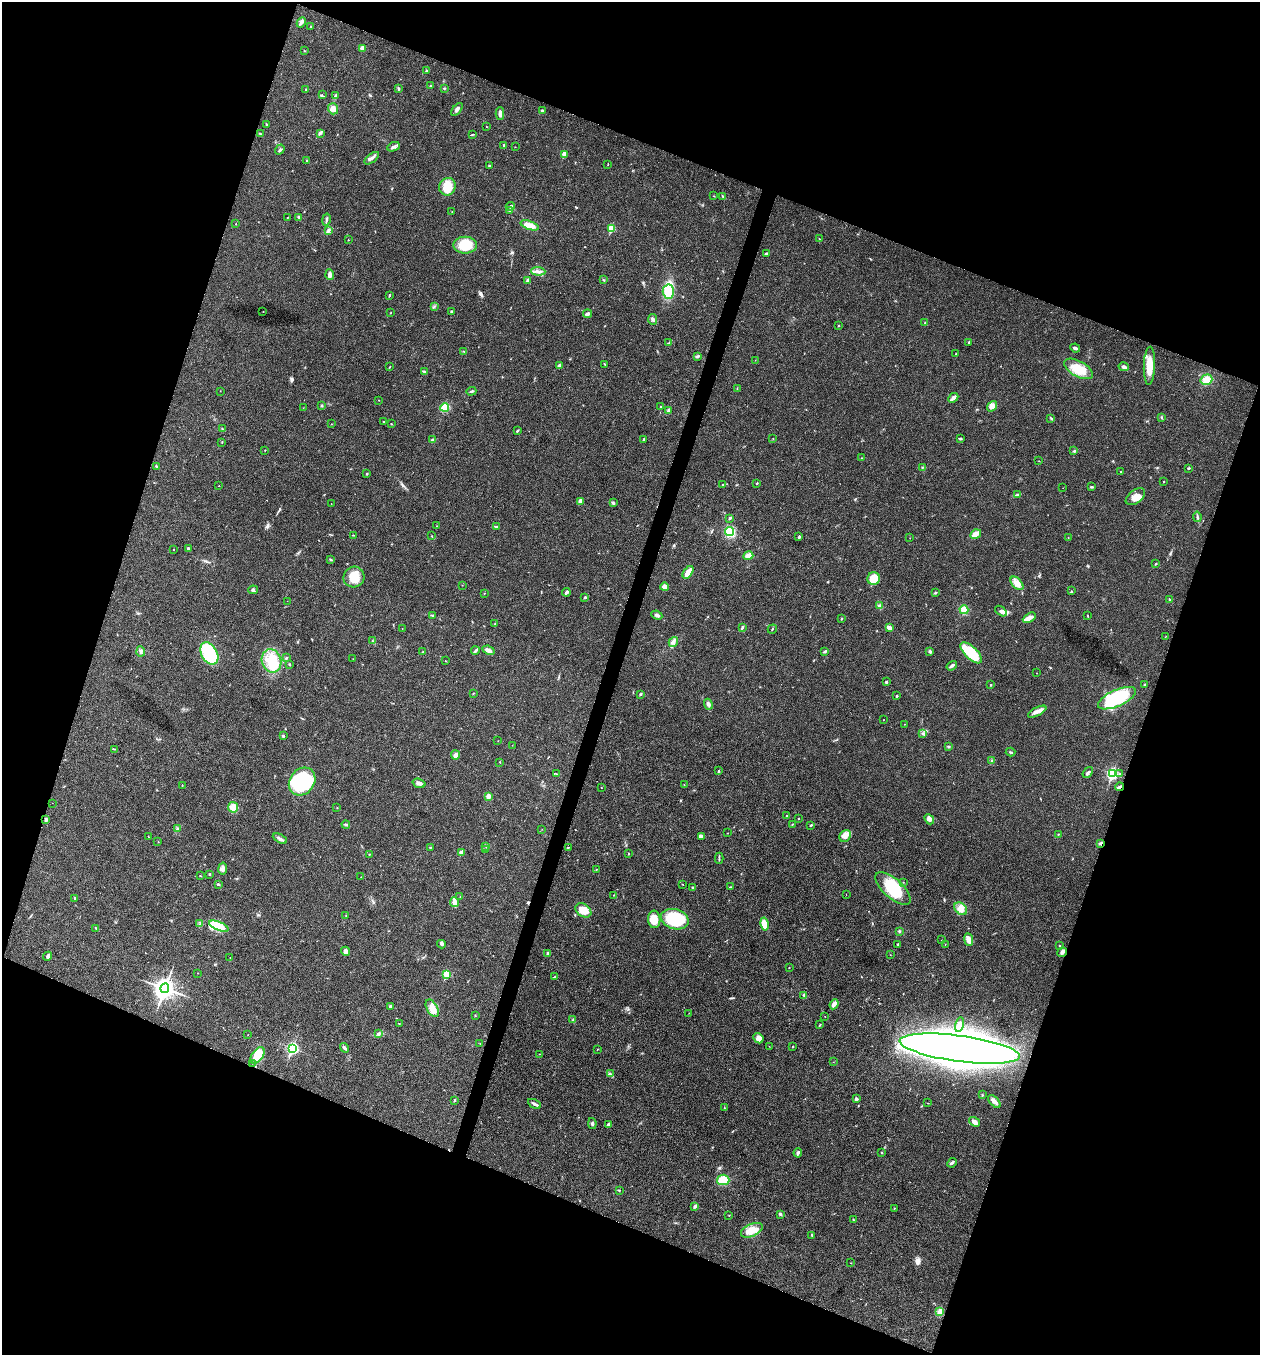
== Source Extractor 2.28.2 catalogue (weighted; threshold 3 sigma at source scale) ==
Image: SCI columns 267-5298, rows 3-5413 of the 5432 x 5418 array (HDU 1 of 3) = the unmasked area's bounding box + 8 px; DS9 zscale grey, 4 x 4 block average (1 PNG px = mean of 4 x 4 image px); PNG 1262 x 1357 px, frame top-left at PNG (2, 2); each listed source drawn as its Kron ellipse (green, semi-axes under 4 px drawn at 4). Shown black and unused: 40% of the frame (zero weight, under 3 of 4 exposures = <1% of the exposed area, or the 3 px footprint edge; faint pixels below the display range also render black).
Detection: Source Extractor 2.28.2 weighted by HDU 2 'WHT'. Background 0.0224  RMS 0.0041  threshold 0.0183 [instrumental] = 3 sigma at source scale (4.5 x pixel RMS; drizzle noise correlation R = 1.50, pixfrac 1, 0.05/0.05 arcsec/px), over >= 5 px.
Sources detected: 347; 2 inside a brighter object's white glare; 1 cosmic-ray / hot-pixel residue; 1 long thin detection or spike segment (spike, bleed or trail) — neither listed nor drawn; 4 coinciding with a brighter row at this scale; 6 inside a brighter listed object's ellipse — not listed separately; the other 333 listed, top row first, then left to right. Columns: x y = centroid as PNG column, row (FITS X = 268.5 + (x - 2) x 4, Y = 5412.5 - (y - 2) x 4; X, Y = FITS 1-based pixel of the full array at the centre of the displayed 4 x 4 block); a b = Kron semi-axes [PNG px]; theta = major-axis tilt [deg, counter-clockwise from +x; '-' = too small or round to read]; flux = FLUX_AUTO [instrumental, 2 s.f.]
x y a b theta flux
301 22 5 3 - 7.4
311 27 2 2 - 2.7
362 48 2 2 - 36
304 50 2 2 - 0.9
427 71 3 3 - 2.6
430 85 2 2 - 0.95
399 88 3 3 - 2.5
444 88 2 2 - 1.9
306 89 2 2 - 1
322 95 2 2 - 1.2
335 95 3 2 - 2.1
333 109 5 5 - 9.8
457 109 7 2 53 6.2
543 111 4 2 - 4.2
500 113 6 3 -90 12
266 124 3 2 - 1.9
487 127 2 2 - 0.68
320 133 4 2 - 3.2
260 134 2 2 - 1.4
473 134 2 2 - 0.91
504 145 2 2 - 2.4
393 147 6 3 24 5.9
515 147 2 2 - 0.83
280 149 5 2 - 3.4
564 154 2 2 - 43
372 158 8 2 38 7.4
307 160 2 2 - 1.3
489 165 2 2 - 1.4
608 165 2 2 - 0.76
447 187 9 8 - 48
714 196 2 2 - 1
723 197 4 2 - 2.5
510 206 4 2 - 3.1
510 211 2 2 - 1.6
452 212 2 2 - 0.97
299 217 3 2 - 3.2
287 218 2 2 - 0.66
326 220 6 2 78 4.5
236 224 2 2 - 0.81
530 225 9 3 -19 30
611 228 2 2 - 83
328 231 3 2 - 3.3
819 239 2 2 - 0.94
348 240 2 2 - 1.9
465 245 12 8 0 67
766 253 4 2 - 3.1
538 271 7 2 -5 6.1
330 275 5 3 - 7.9
527 280 4 3 - 4.4
603 280 3 2 - 1.8
668 292 7 5 -88 58
390 295 3 2 - 1.7
434 306 3 2 - 1.8
263 311 2 2 - 0.76
452 312 3 2 - 2.9
390 313 2 2 - 1.7
587 314 4 3 - 6.5
653 319 5 3 - 5.4
925 323 3 2 - 2.2
838 326 2 2 - 1.2
969 342 2 2 - 1.9
669 343 4 2 - 2.4
1075 348 5 2 - 5.3
464 351 2 2 - 1.4
956 354 2 2 - 1.3
697 356 3 2 - 3.2
755 360 2 2 - 0.44
605 364 2 2 - 1.1
559 365 3 2 - 3
1149 366 19 5 88 38
390 367 3 2 - 1.2
1124 367 5 3 - 5.3
1079 369 16 7 -29 43
424 371 3 2 - 2.5
1206 380 6 5 - 19
737 388 2 2 - 1.1
220 391 2 2 - 0.53
471 391 5 2 - 3.9
953 398 5 2 - 11
379 400 2 2 - 1.1
322 405 2 2 - 1.3
992 406 6 4 51 13
445 407 4 4 - 44
661 407 2 2 - 1.6
303 408 2 2 - 0.47
669 410 3 2 - 9.8
1161 417 2 2 - 1.2
1051 418 2 2 - 1.5
383 421 2 2 - 1.5
331 424 2 2 - 0.8
391 424 2 2 - 1.3
222 429 3 2 - 1.5
517 431 3 2 - 2.2
643 439 3 2 - 2.4
773 439 2 2 - 0.73
960 439 4 2 - 2.7
433 440 3 2 - 2.4
222 442 2 2 - 0.84
265 450 2 2 - 1
1074 451 2 2 - 3.9
862 458 2 2 - 1.1
1039 461 2 2 - 0.82
157 466 3 2 - 1.7
922 467 2 2 - 1.2
1189 468 3 2 - 2.3
1121 472 2 2 - 1.2
367 474 2 2 - 2
1164 482 2 2 - 1.1
757 483 2 2 - 2.8
723 484 2 2 - 1
219 486 2 2 - 0.65
1091 487 3 2 - 3
1063 488 2 2 - 0.42
1017 495 4 2 - 3.7
1135 497 11 6 36 25
581 501 3 3 - 13
331 503 2 2 - 0.65
613 503 4 2 - 2.5
1197 517 5 2 - 3.6
730 518 3 2 - 2.3
437 526 2 2 - 0.7
496 527 3 2 - 3
729 531 4 4 - 69
976 534 5 3 - 23
353 535 2 2 - 0.86
432 536 3 2 - 1.1
799 537 3 2 - 2.8
910 538 2 2 - 0.64
1068 538 2 2 - 0.68
188 548 2 2 - 3.1
174 549 2 2 - 0.87
748 556 5 4 - 15
330 559 2 2 - 1.5
1156 564 2 2 - 1
688 572 7 3 54 30
354 577 10 10 - 40
874 579 6 6 - 34
1017 583 8 4 -46 15
462 585 2 2 - 0.53
665 587 4 4 - 21
253 590 5 3 - 3.6
1071 591 3 2 - 1.5
566 592 4 2 - 8
484 593 2 2 - 1
935 593 3 2 - 2.5
585 597 2 2 - 2.8
1169 599 2 2 - 2.5
287 601 2 2 - 0.43
880 606 3 2 - 3.3
964 610 4 4 - 18
1001 611 6 3 -38 7.9
432 615 3 2 - 2
657 615 5 3 - 5.3
1088 616 2 2 - 1.1
1029 618 7 4 30 12
841 619 2 2 - 1.7
495 623 2 2 - 1
742 627 3 2 - 3.5
889 628 4 2 - 13
402 629 2 2 - 0.49
772 629 5 2 - 2
1166 636 2 2 - 0.6
373 641 2 2 - 1.4
673 642 5 3 - 7.9
488 650 6 3 -21 8.2
141 651 5 3 - 4.6
475 651 4 2 - 5.6
825 651 3 2 - 2.9
423 652 3 2 - 2
930 652 3 3 - 3.9
209 653 12 8 -61 120
971 653 13 6 -44 110
286 658 3 2 - 2.4
353 659 2 2 - 0.59
271 661 12 9 -71 46
445 661 2 2 - 0.94
289 664 3 2 - 1.6
952 666 6 2 35 6.4
1036 673 2 2 - 0.85
886 682 2 2 - 9.1
991 685 2 2 - 1.8
1144 685 3 2 - 2.3
473 693 3 2 - 1.4
640 694 3 2 - 3.9
897 696 3 2 - 2.3
1117 698 20 8 24 200
708 704 5 3 - 5.6
1037 712 10 4 27 13
883 720 2 2 - 0.62
905 724 2 2 - 0.67
922 734 2 2 - 1
283 736 2 2 - 7.6
498 741 2 2 - 0.62
512 745 2 2 - 0.64
949 746 2 2 - 3.5
115 749 2 2 - 1.1
1010 752 5 2 - 2.1
455 755 5 3 - 13
991 761 3 2 - 2.5
500 762 2 2 - 0.96
718 771 2 2 - 1.3
1088 773 6 2 52 4.9
556 774 2 2 - 1.2
1112 774 3 2 - 360
1120 774 2 2 - 1.3
302 781 15 12 52 210
419 783 7 3 -19 8.9
182 785 2 2 - 0.91
684 785 2 2 - 0.69
1119 787 4 2 - 5
601 788 2 2 - 0.85
488 796 2 2 - 36
52 803 2 2 - 0.43
233 807 5 5 - 20
337 807 2 2 - 0.72
787 816 2 2 - 3.3
798 819 2 2 - 3.1
929 819 6 4 -47 8.3
46 820 3 3 - 2.9
792 824 3 2 - 1.2
346 825 4 2 - 4.7
811 825 3 2 - 2.5
177 829 3 2 - 2.8
542 829 2 2 - 0.55
727 833 2 2 - 0.94
1058 834 2 2 - 0.77
701 836 4 3 - 9
845 836 6 5 - 11
148 837 2 2 - 0.56
280 839 8 3 -27 6.8
158 842 2 2 - 0.67
1101 843 4 2 - 4.3
486 846 2 2 - 1.5
430 847 2 2 - 0.96
568 847 2 2 - 1.1
485 850 2 2 - 1.3
461 853 2 2 - 39
369 854 3 2 - 1.4
629 854 2 2 - 1.1
719 858 5 2 - 2.9
223 868 6 4 82 9.2
596 869 2 2 - 0.75
210 874 3 2 - 1.7
200 876 2 2 - 1.5
361 877 2 2 - 0.53
903 882 2 2 - 0.61
218 884 3 2 - 2.5
683 885 2 2 - 0.71
730 887 2 2 - 1.5
693 888 3 2 - 2.6
893 888 22 9 -42 91
846 894 2 2 - 0.54
614 895 2 2 - 1.1
460 896 2 2 - 0.58
75 898 2 2 - 2.8
454 902 5 2 - 34
961 909 7 5 -45 14
583 910 8 6 -34 33
346 916 2 2 - 1.6
654 919 9 6 -87 35
675 919 14 10 -16 150
200 924 3 2 - 2.7
764 924 6 4 -78 26
219 926 10 4 -22 56
96 928 2 2 - 1
899 931 2 2 - 2.6
942 940 2 2 - 0.51
969 940 6 3 -82 16
441 944 4 2 - 3.6
898 944 2 2 - 1.9
945 944 2 2 - 0.83
1060 946 2 2 - 1.2
346 951 4 4 - 11
1062 952 5 3 - 6.1
548 953 3 3 - 4.1
890 955 2 2 - 0.54
48 956 5 3 - 4.6
230 957 2 2 - 0.8
789 968 2 2 - 1
197 973 2 2 - 0.57
446 974 2 2 - 100
554 977 3 2 - 1.8
165 988 5 4 - 1600
804 995 3 2 - 2.4
834 1004 5 3 - 13
390 1006 3 2 - 4.3
432 1008 9 5 -60 27
689 1013 2 2 - 0.47
475 1015 2 2 - 1.1
825 1016 2 2 - 0.48
573 1020 2 2 - 1.4
399 1023 2 2 - 0.89
820 1025 2 2 - 1.4
960 1025 7 4 79 12
379 1034 3 2 - 2.5
248 1035 2 2 - 0.46
758 1038 5 4 - 8.9
480 1043 2 2 - 0.67
769 1046 2 2 - 0.67
793 1047 2 2 - 1.3
292 1048 3 2 - 410
344 1048 5 2 - 4.5
960 1049 60 13 -8 4100
597 1050 2 2 - 0.45
539 1054 2 2 - 0.76
258 1055 9 5 55 57
833 1062 2 2 - 0.53
252 1063 2 2 - 0.97
610 1074 4 3 - 4
982 1095 2 2 - 1.4
856 1099 4 2 - 4.8
455 1100 4 2 - 2.4
994 1101 8 3 -49 9.9
928 1103 2 2 - 0.81
534 1104 7 2 -29 6.5
724 1108 2 2 - 1.2
974 1122 6 3 -39 13
592 1123 5 2 - 3.8
609 1124 4 3 - 5.6
881 1152 2 2 - 1.4
798 1153 4 3 - 5.1
952 1163 5 3 - 4.3
723 1180 6 5 - 41
619 1190 2 2 - 1.8
695 1206 4 3 - 3.5
894 1208 2 2 - 1
780 1214 3 2 - 5.5
729 1216 2 2 - 0.82
853 1220 4 2 - 2.4
752 1230 11 6 24 23
812 1235 4 2 - 2.7
851 1263 2 2 - 0.76
940 1312 2 2 - 25
Overlapping masked pixels (flux is a lower limit): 2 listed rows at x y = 1119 787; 1101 843
Diffuse or blended objects may show on this block-average render without a row.